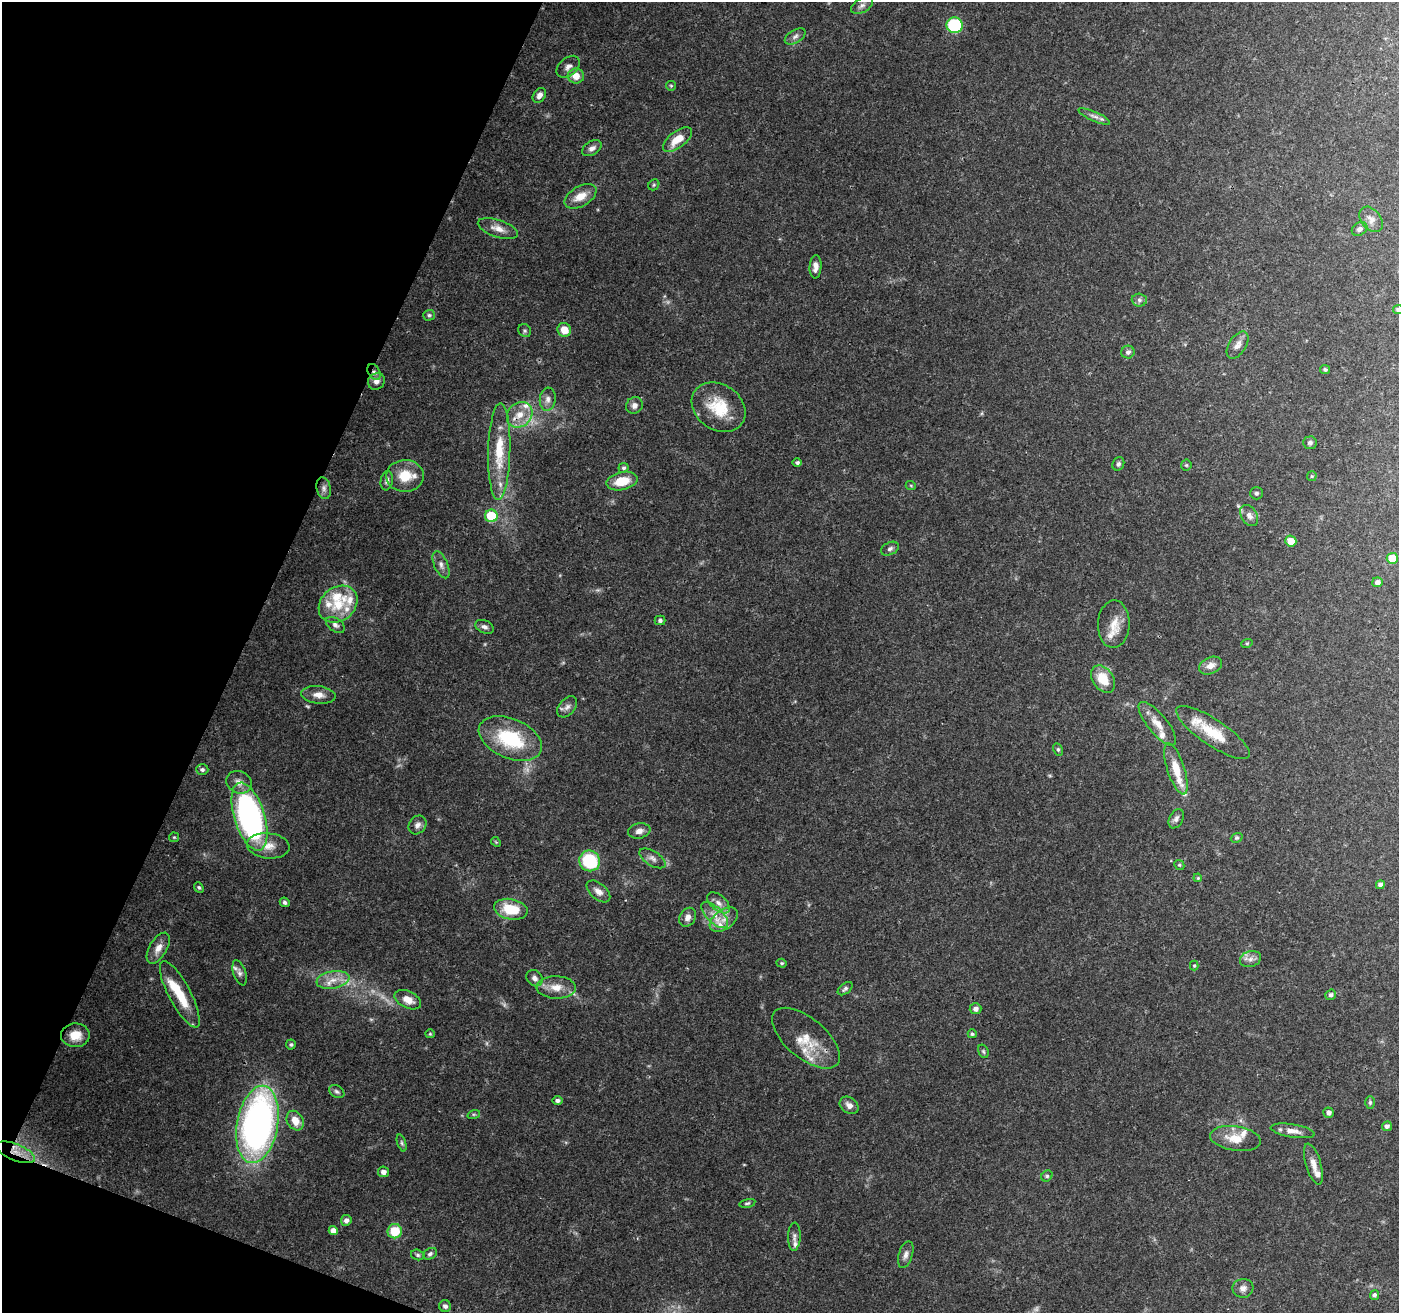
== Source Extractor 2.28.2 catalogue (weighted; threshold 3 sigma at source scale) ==
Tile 9 of 4 x 4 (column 1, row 3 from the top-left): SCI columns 9-1405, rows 1584-2894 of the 5598 x 5723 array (HDU 1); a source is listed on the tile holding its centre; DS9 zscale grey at full resolution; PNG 1401 x 1315 px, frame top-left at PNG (2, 2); each listed source drawn as its Kron ellipse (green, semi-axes under 4 px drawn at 4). Shown black and unused: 19% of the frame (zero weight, under 3 of 4 exposures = <1% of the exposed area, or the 3 px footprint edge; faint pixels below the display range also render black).
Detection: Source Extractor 2.28.2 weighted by HDU 2 'WHT'; one run over the whole footprint, this tile lists its part. Background 0.0825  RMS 0.0033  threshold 0.0149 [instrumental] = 3 sigma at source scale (4.5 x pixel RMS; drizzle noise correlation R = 1.50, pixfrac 1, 0.0396/0.0396 arcsec/px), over >= 5 px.
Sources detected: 160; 5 too faint to see at this stretch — neither listed nor drawn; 21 inside a brighter listed object's ellipse — not listed separately; the other 134 listed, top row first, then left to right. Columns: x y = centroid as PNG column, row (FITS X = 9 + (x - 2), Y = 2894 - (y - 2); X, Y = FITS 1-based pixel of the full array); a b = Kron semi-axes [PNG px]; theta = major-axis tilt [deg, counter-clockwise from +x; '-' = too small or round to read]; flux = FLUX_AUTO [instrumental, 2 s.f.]
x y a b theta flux
862 5 12 6 30 1.3
955 25 8 8 - 22
795 37 11 6 32 1.3
568 67 13 8 40 1.8
576 76 8 7 - 3.9
671 86 5 5 - 0.41
539 95 8 6 55 1.7
1094 116 17 5 -24 1.6
678 139 17 8 37 5.4
592 148 10 6 31 1.6
654 185 6 5 - 0.53
580 196 17 10 30 4.5
1371 219 14 9 -51 2.2
498 229 21 8 -18 3.1
1360 229 8 6 33 1.1
815 267 11 6 87 1.9
1139 300 7 6 - 0.92
1398 309 5 4 - 0.76
429 315 6 5 - 0.69
564 330 7 6 - 4.1
525 331 7 6 - 0.69
1237 345 15 8 58 2.2
1128 352 6 6 - 1.1
1325 369 5 4 - 0.7
374 372 8 5 -59 1.1
376 381 9 7 41 1.9
548 399 11 8 83 1.9
634 405 9 8 - 1.6
719 407 29 22 -35 12
520 415 14 11 47 4.9
1310 443 7 6 - 0.79
499 451 48 11 88 12
797 463 4 4 - 0.75
1118 464 7 5 62 0.71
1186 465 5 5 - 0.46
623 468 5 5 - 0.68
405 476 19 16 1 7.6
1312 476 5 4 - 0.37
387 481 10 6 81 1.2
622 481 16 9 13 7.4
911 486 5 3 - 0.29
324 488 11 7 -77 1.5
1256 493 6 6 - 0.68
1249 515 11 7 -59 1.9
491 516 6 6 - 13
1291 541 6 5 - 4.4
890 549 9 6 26 1
1392 558 5 5 - 8
441 565 14 7 -67 1.7
1377 582 5 5 - 1.4
338 604 21 17 39 9.7
660 620 5 5 - 0.75
1114 624 24 16 88 6
335 625 10 6 -35 1.2
484 627 9 6 -23 1.2
1247 643 6 3 18 0.38
1211 666 12 8 24 2.4
1103 679 15 10 -55 7
318 695 17 9 -6 2.9
567 707 12 8 47 1.6
1157 724 27 9 -51 4.3
1213 732 43 13 -34 11
510 739 33 19 -23 23
1058 749 6 4 -63 0.55
1176 769 27 8 -72 6.4
202 770 6 5 - 0.85
239 782 13 11 -25 2.6
249 817 35 15 -73 87
1176 819 10 6 64 1.2
417 825 10 8 50 1.6
639 831 11 7 11 1.9
174 837 5 5 - 0.39
1237 838 6 4 19 0.47
496 842 5 4 - 0.34
268 846 21 12 -6 4.5
652 858 15 7 -32 1.7
590 861 10 10 - 22
1179 865 5 4 - 0.45
1198 878 4 3 - 0.33
1380 885 4 4 - 1.5
199 887 6 4 -48 0.55
598 891 14 8 -40 2.2
285 902 5 4 - 0.76
718 903 13 7 -41 2.2
511 909 17 10 -11 11
715 915 17 8 -44 3.5
688 917 10 8 58 1.9
724 919 16 9 36 3.8
158 948 17 8 59 3
1250 959 11 8 17 1.8
782 963 5 4 - 0.47
1194 966 5 4 - 0.41
240 973 13 6 -72 1.2
534 978 9 7 -46 1.4
333 980 16 8 9 4.1
556 987 19 11 -1 4.5
845 989 8 5 38 0.79
180 994 37 11 -62 11
1331 995 5 5 - 0.82
408 1000 14 8 -27 3.3
976 1009 6 5 - 1.3
430 1034 4 4 - 0.37
972 1034 4 4 - 0.53
75 1035 14 12 1 4.6
806 1038 41 20 -40 8.6
291 1045 5 5 - 0.6
983 1051 7 5 -71 0.58
337 1091 8 6 -32 0.86
557 1100 5 4 - 0.91
1370 1102 6 5 - 0.58
849 1105 10 8 -36 2
1329 1113 5 5 - 1.2
474 1114 6 4 18 0.52
295 1121 10 8 -59 4
257 1124 39 20 80 140
1387 1126 5 5 - 1.1
1293 1131 22 6 -9 2.7
1235 1138 25 12 -8 5.9
402 1143 9 4 -72 0.65
16 1152 21 8 -22 4.7
1313 1164 21 7 -73 2.8
383 1172 5 5 - 1.6
1047 1176 6 5 - 0.55
747 1203 8 4 12 0.56
346 1220 5 5 - 1.4
333 1231 4 4 - 2
395 1231 7 7 - 8.4
794 1237 14 6 87 1.3
430 1254 7 5 30 0.76
418 1255 7 5 -16 0.73
906 1255 14 7 72 1.7
1243 1288 10 9 - 1.8
1374 1295 5 4 - 0.88
445 1306 6 6 - 0.92
Overlapping masked pixels (flux is a lower limit): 4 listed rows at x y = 374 372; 719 407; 1213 732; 16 1152
Isophote crosses this tile's border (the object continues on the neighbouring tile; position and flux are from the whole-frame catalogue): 1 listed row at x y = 1398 309